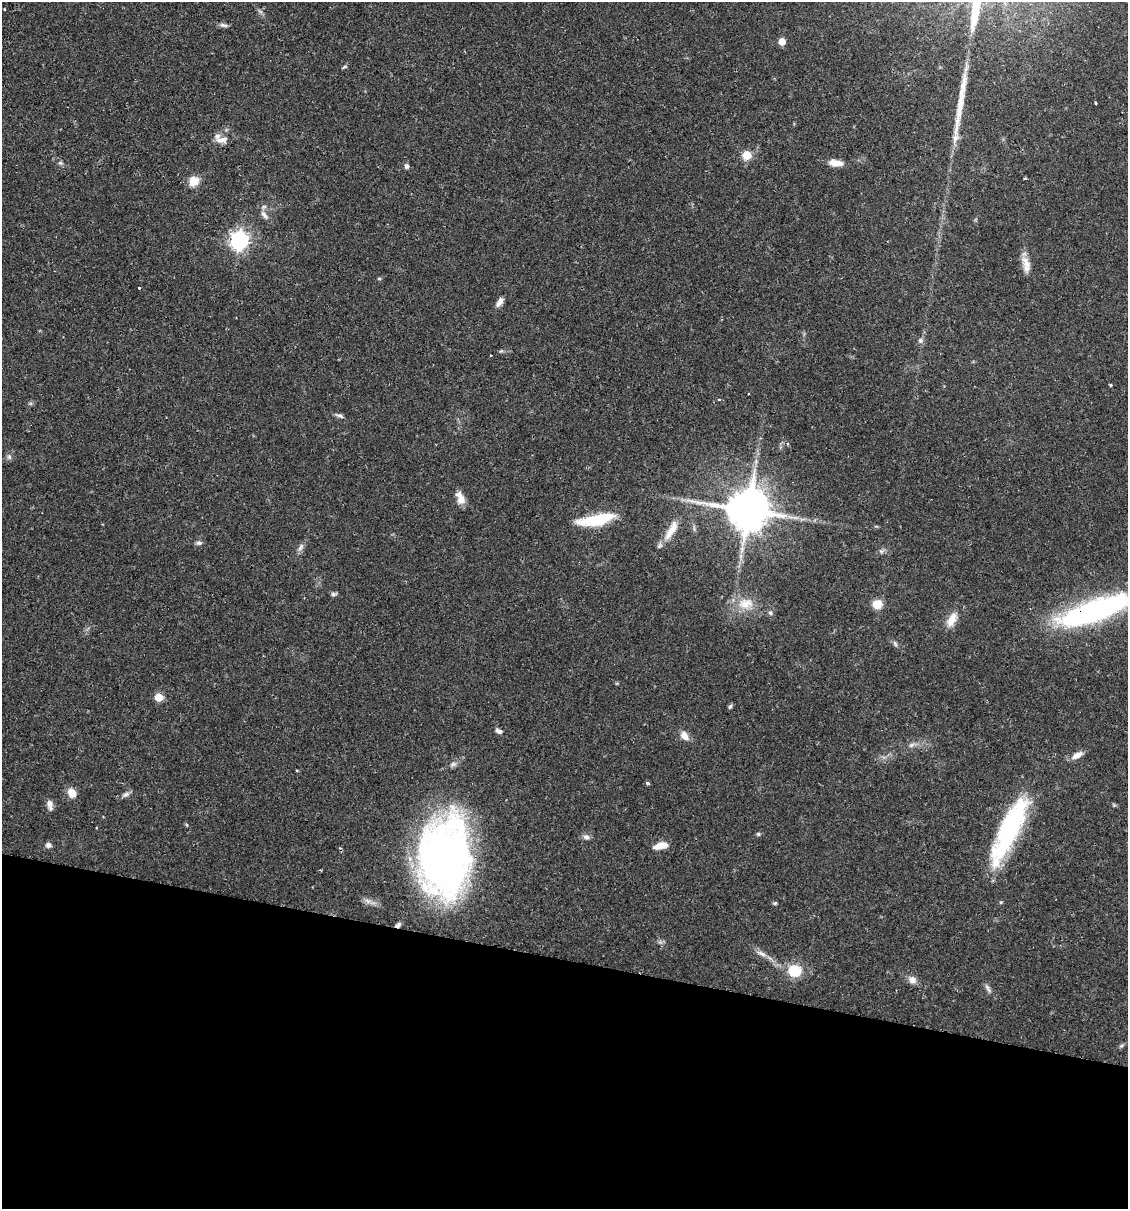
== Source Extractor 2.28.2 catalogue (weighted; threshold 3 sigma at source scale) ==
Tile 15 of 4 x 4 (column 3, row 4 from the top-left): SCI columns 2424-3549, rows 17-1223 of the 4963 x 4856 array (HDU 1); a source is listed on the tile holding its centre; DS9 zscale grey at full resolution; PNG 1130 x 1211 px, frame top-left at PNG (2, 2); no overlay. Shown black and unused: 21% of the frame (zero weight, under 2 of 3 exposures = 3% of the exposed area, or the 3 px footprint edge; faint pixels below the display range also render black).
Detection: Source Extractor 2.28.2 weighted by HDU 2 'WHT'; one run over the whole footprint, this tile lists its part. Background 0.0646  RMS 0.005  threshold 0.0226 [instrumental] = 3 sigma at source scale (4.5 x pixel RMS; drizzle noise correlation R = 1.50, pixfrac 1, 0.05/0.05 arcsec/px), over >= 5 px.
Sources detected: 68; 1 long thin detection or spike segment (spike, bleed or trail) — not listed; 2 inside a brighter listed object's ellipse — not listed separately; the other 65 listed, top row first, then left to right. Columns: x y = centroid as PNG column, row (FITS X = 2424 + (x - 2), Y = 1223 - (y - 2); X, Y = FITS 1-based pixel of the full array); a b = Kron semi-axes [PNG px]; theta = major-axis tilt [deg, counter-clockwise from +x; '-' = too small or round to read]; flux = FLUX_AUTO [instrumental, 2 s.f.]
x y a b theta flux
223 25 11 5 -12 1.5
782 42 5 5 - 9.1
344 67 9 3 24 0.74
1095 103 3 3 - 0.82
221 140 16 8 4 3.9
747 155 5 5 - 19
60 163 7 5 -7 0.97
836 163 15 7 -7 5.7
407 166 7 5 -69 1.4
194 181 13 12 - 5.8
264 214 13 6 -50 2.4
239 241 7 7 - 220
1026 264 23 9 -78 5.6
379 279 5 3 - 0.54
139 287 3 3 - 1.3
499 302 12 6 57 2.7
920 340 8 7 - 1.5
501 351 6 4 40 0.69
490 355 3 3 - 0.77
1110 385 3 3 - 0.85
749 394 2 2 - 0.47
719 399 3 2 - 1.1
340 416 10 5 -23 1.4
9 457 7 6 - 1.3
460 498 16 8 -68 4.5
748 510 13 12 - 2100
596 520 38 10 11 25
671 530 30 9 58 7.8
199 543 9 5 0 1.2
301 547 12 6 60 2
881 551 6 5 - 1
333 594 8 5 9 1.1
746 604 24 16 2 10
877 604 10 10 - 6.5
1094 611 64 18 19 130
770 613 6 5 - 1
952 619 21 11 62 6.3
895 644 8 5 -63 1.1
159 697 5 5 - 14
730 706 7 4 61 0.96
498 731 9 5 -26 1.7
684 736 12 8 -52 4.1
911 745 9 6 27 1.6
1077 755 14 7 27 4.3
453 764 10 6 29 1.8
647 783 4 3 - 1
72 793 10 7 -58 6.1
126 794 10 6 34 1.8
50 805 15 7 -81 2.7
1114 805 6 4 -43 0.65
1010 828 72 19 65 74
758 834 5 5 - 0.74
586 837 9 7 -15 1.8
48 845 8 7 - 1.7
661 845 16 7 13 5.9
444 858 57 38 86 380
321 870 3 2 - 0.51
1001 902 4 4 - 0.58
775 903 6 5 - 0.72
398 925 8 5 42 1.4
761 953 15 5 -29 2.7
794 971 16 13 -18 14
912 980 12 9 -37 3
988 988 15 5 -55 1.8
1121 1046 7 5 30 0.95
Overlapping masked pixels (flux is a lower limit): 2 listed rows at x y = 1094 611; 398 925
Isophote crosses this tile's border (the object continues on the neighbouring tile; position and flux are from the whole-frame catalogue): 1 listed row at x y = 1094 611